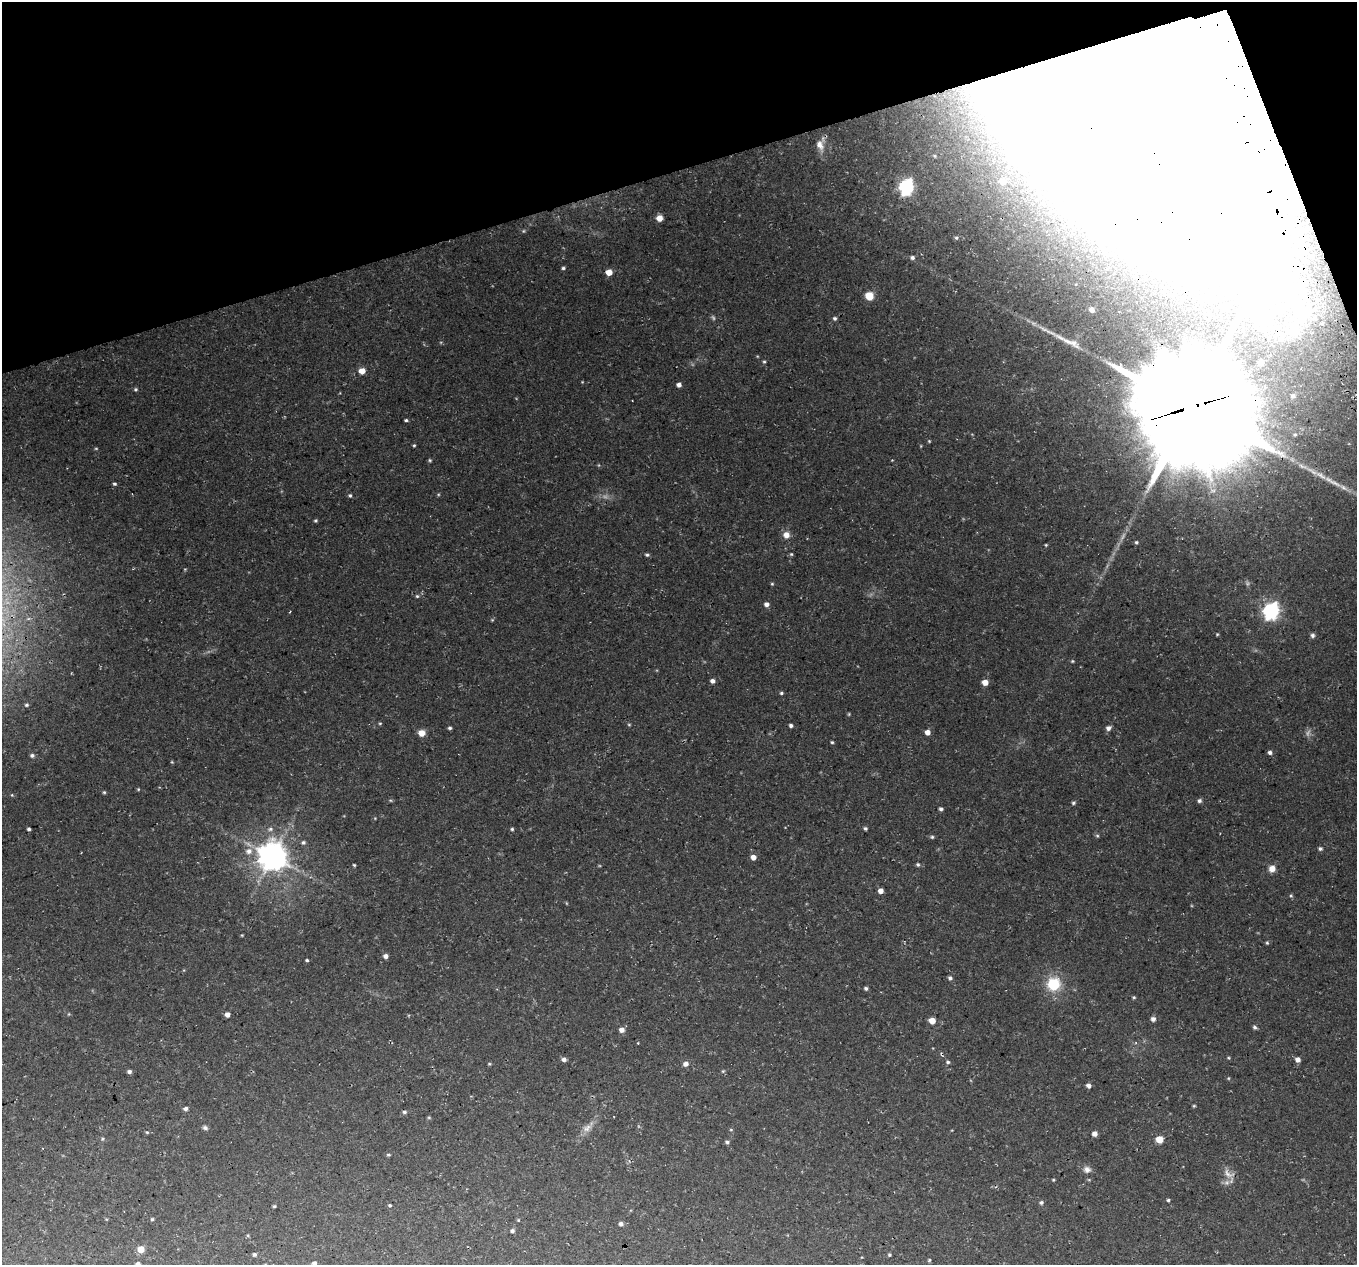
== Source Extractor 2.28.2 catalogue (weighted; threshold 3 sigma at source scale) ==
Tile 3 of 4 x 4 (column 3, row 1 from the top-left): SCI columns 2741-4095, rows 3873-5135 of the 5483 x 5271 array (HDU 1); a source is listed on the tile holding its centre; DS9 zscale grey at full resolution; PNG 1359 x 1267 px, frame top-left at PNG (2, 2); no overlay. Shown black and unused: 15% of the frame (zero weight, under 3 of 4 exposures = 3% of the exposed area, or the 3 px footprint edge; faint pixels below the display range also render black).
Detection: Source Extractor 2.28.2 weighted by HDU 2 'WHT'; one run over the whole footprint, this tile lists its part. Background 0.0636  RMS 0.0047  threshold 0.021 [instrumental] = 3 sigma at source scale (4.5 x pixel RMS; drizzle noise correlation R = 1.50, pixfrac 1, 0.0396/0.0396 arcsec/px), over >= 5 px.
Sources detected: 160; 7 too faint to see at this stretch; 12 inside a brighter object's white glare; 2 cosmic-ray / hot-pixel residue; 2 long thin detections or spike segments (spike, bleed or trail) — not listed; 1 inside a brighter listed object's ellipse — not listed separately; the other 136 listed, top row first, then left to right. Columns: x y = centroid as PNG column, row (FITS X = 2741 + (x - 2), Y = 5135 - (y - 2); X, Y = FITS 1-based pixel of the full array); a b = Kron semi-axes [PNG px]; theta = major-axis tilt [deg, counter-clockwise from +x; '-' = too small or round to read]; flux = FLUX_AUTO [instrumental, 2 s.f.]
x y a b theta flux
1126 76 109 87 -46 10000
820 145 17 10 -69 4.2
1003 182 8 8 - 4.4
906 187 7 6 - 110
659 218 6 6 - 3.8
523 231 5 4 - 0.54
956 238 5 4 - 0.69
912 257 6 5 - 1.1
563 268 5 4 - 0.71
609 272 5 4 - 6.6
1264 290 11 10 - 4.5
869 296 6 6 - 8.5
1092 310 6 5 - 2
835 318 5 5 - 0.89
1070 342 33 8 -25 6.6
764 362 4 4 - 0.56
1261 363 4 4 - 2.4
362 371 5 5 - 4.8
582 382 3 3 - 0.32
679 385 4 4 - 2.3
135 389 5 5 - 0.68
1293 396 6 5 - 1
1191 407 41 37 -32 12000
406 420 4 3 - 0.65
1295 434 6 6 - 0.96
929 441 4 4 - 0.45
414 445 4 3 - 0.51
430 460 5 4 - 0.55
892 460 3 3 - 0.29
1302 466 17 6 -18 3.1
1335 483 22 5 -25 4.2
114 484 4 4 - 0.81
350 495 5 5 - 0.71
315 520 4 4 - 0.63
786 535 7 7 - 3.6
1136 542 4 4 - 0.63
1046 545 4 3 - 0.44
791 554 5 5 - 0.58
647 555 6 4 -2 0.8
772 584 4 4 - 0.52
417 596 5 5 - 0.64
766 604 5 5 - 2
1271 611 7 6 - 140
492 620 4 4 - 0.46
1217 634 4 4 - 0.44
1312 635 6 5 - 1.1
1072 661 5 4 - 0.49
713 681 5 4 - 1.8
985 682 5 5 - 4
781 693 5 4 - 0.71
26 705 6 5 - 0.82
380 723 5 3 - 0.43
629 725 5 3 - 0.43
791 725 4 4 - 1.2
450 728 5 3 - 0.79
1108 728 6 5 - 1.7
927 732 5 5 - 3.3
422 733 6 6 - 4.8
832 742 3 3 - 0.57
1270 752 5 5 - 1.3
32 755 6 5 - 1.2
138 789 5 3 - 0.42
104 792 4 4 - 0.55
390 800 5 3 - 0.49
1199 801 5 5 - 1.1
1073 803 5 4 - 0.75
941 809 4 4 - 1.1
375 818 4 4 - 0.33
865 828 4 3 - 0.83
29 829 4 3 - 0.88
270 829 7 6 - 1.3
512 829 4 4 - 0.65
1097 836 5 5 - 0.62
932 837 5 5 - 0.66
303 842 6 5 - 0.99
1320 849 5 5 - 0.92
249 851 9 8 - 3.1
272 857 9 9 - 740
753 857 5 5 - 2.9
918 864 5 5 - 0.7
354 865 3 3 - 0.53
1272 869 7 7 - 3.5
880 891 4 4 - 2.8
1291 896 5 5 - 0.61
242 935 4 3 - 0.37
1267 943 5 4 - 0.58
386 956 5 4 - 1.9
307 960 3 3 - 0.59
950 978 5 5 - 1.1
1053 984 15 15 - 15
866 988 5 4 - 0.87
1134 997 5 4 - 0.59
69 1014 5 3 - 0.38
227 1014 4 4 - 2.5
1153 1019 5 5 - 1.7
932 1021 5 5 - 5.5
1254 1027 5 4 - 0.98
622 1030 5 5 - 2.6
638 1043 3 3 - 0.39
1229 1058 4 3 - 0.44
564 1059 5 5 - 1.6
1298 1060 5 5 - 2.4
948 1062 6 4 -2 0.82
489 1064 4 4 - 0.5
686 1064 5 5 - 2.3
129 1072 5 4 - 1.1
1088 1086 5 5 - 1.6
1194 1106 4 3 - 0.49
185 1109 5 4 - 1.3
429 1117 6 4 -1 0.47
205 1128 7 5 -19 1.1
587 1128 15 8 31 3.3
731 1130 5 3 - 0.42
147 1132 5 4 - 0.51
1095 1134 5 5 - 2
102 1139 5 5 - 0.68
1159 1139 5 5 - 7.3
727 1142 5 4 - 0.96
388 1155 5 4 - 0.59
1087 1169 9 8 - 2.2
1229 1174 17 9 -21 3.6
1053 1180 4 3 - 0.42
1168 1200 4 4 - 0.66
1041 1202 6 5 - 0.9
390 1205 4 4 - 0.63
274 1206 4 3 - 0.55
152 1219 4 4 - 0.57
518 1220 4 4 - 0.42
621 1224 5 5 - 1.4
512 1231 5 5 - 0.96
141 1249 5 5 - 7.1
254 1254 4 4 - 0.89
889 1255 4 4 - 0.57
929 1260 4 3 - 0.49
314 1263 4 4 - 1.2
138 1264 4 4 - 1.5
Overlapping masked pixels (flux is a lower limit): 2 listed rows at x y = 1126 76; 1191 407
Isophote crosses this tile's border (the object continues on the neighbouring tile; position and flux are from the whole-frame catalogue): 2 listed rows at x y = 314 1263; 138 1264